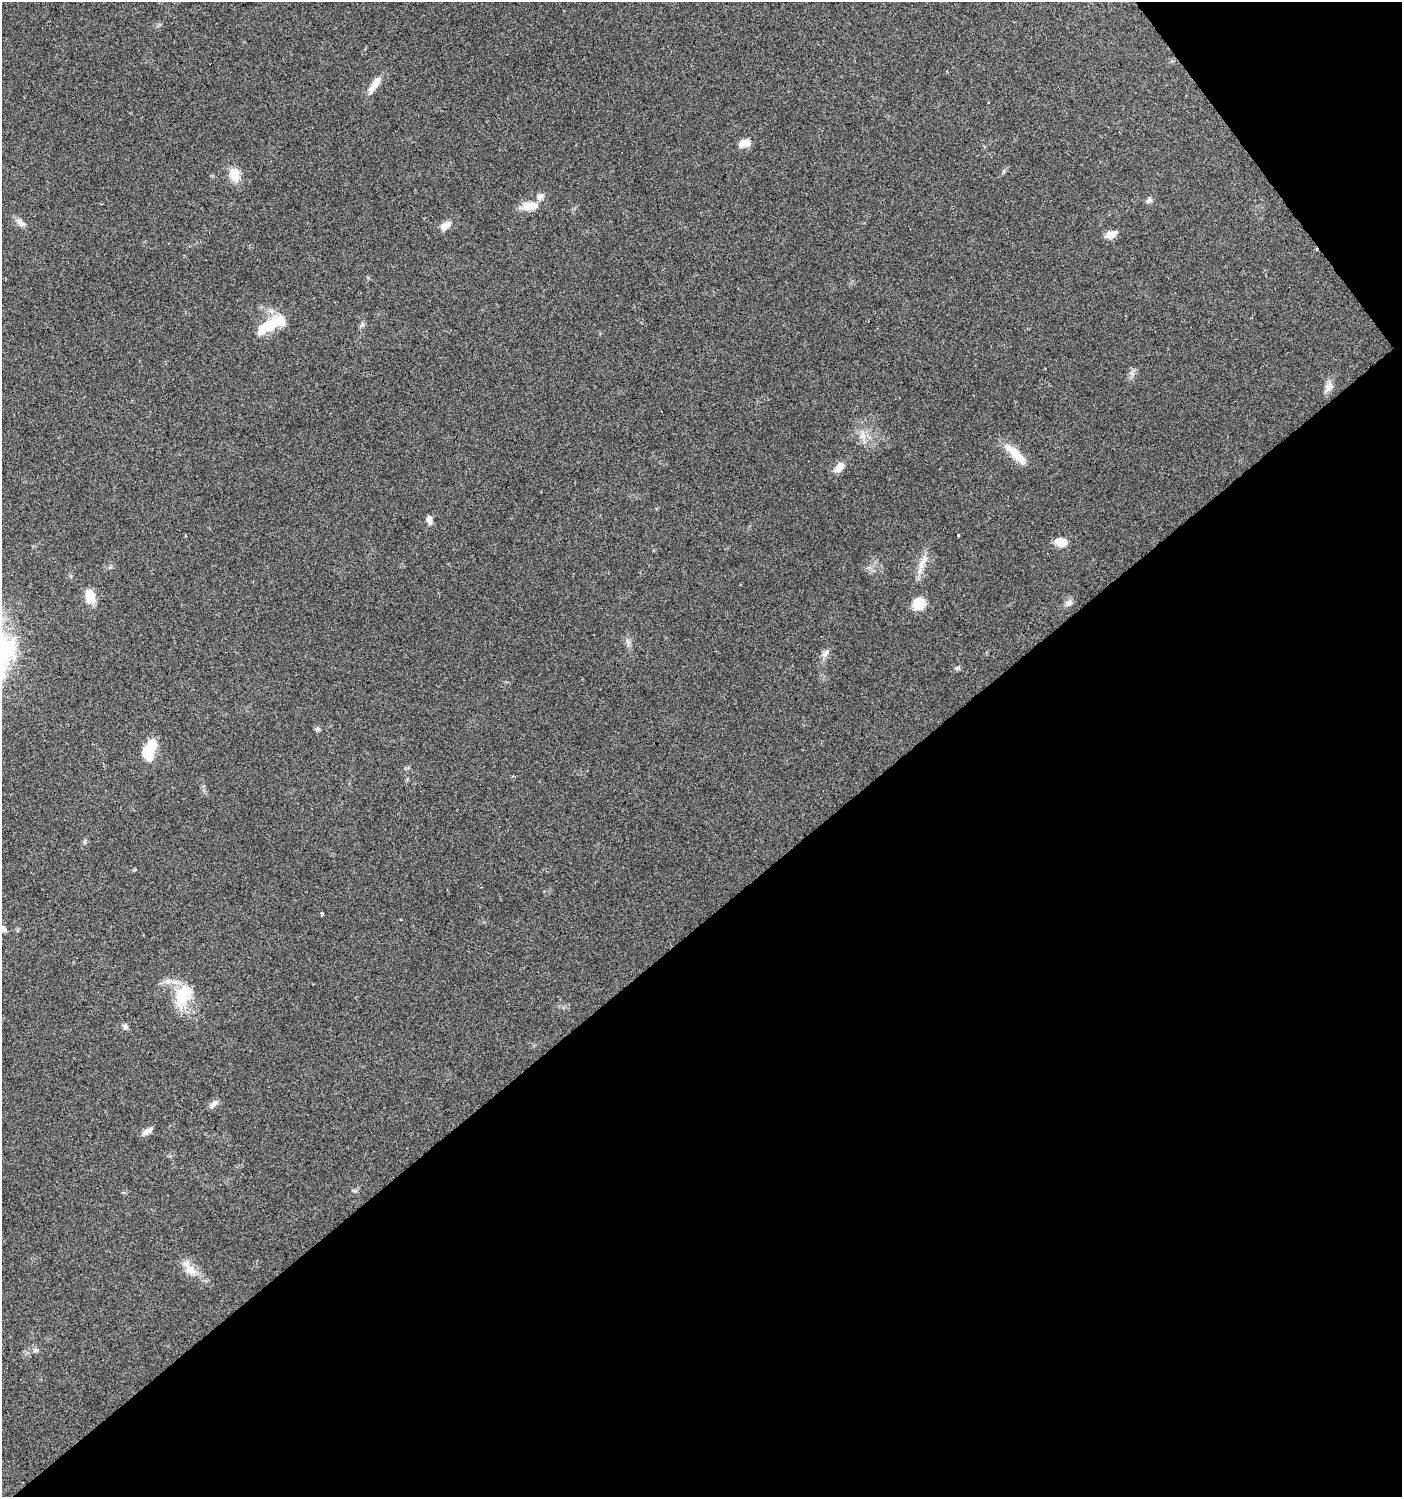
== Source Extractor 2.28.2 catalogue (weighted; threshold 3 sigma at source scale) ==
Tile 12 of 4 x 4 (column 4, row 3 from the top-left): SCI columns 4398-5797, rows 1497-2991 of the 5931 x 5985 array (HDU 1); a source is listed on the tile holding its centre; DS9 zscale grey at full resolution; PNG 1404 x 1499 px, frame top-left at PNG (2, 2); no overlay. Shown black and unused: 41% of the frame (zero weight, under 2 of 3 exposures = <1% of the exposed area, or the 3 px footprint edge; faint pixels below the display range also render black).
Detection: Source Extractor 2.28.2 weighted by HDU 2 'WHT'; one run over the whole footprint, this tile lists its part. Background 0.0612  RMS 0.0057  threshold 0.0255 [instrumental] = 3 sigma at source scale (4.5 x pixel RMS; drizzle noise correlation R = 1.50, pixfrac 1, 0.0396/0.0396 arcsec/px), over >= 5 px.
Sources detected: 40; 3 inside a brighter object's white glare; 1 cosmic-ray / hot-pixel residue — not listed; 2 inside a brighter listed object's ellipse — not listed separately; the other 34 listed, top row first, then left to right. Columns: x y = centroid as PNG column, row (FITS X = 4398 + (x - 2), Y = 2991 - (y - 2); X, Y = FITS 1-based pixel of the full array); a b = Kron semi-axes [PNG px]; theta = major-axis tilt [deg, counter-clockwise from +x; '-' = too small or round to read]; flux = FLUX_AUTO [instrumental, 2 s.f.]
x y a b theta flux
375 84 22 8 57 6.3
745 143 15 9 21 4.9
235 175 19 13 -74 7.6
540 196 9 8 - 2.7
1149 200 10 6 45 1.7
530 206 19 10 7 8.4
21 223 15 7 -39 3.1
445 226 17 8 37 4.2
1111 234 16 8 22 4
270 326 23 15 46 15
1328 387 16 8 70 3.8
863 436 9 5 -45 2.4
1016 454 35 10 -43 11
839 467 16 9 50 4.8
429 520 11 7 -78 2.9
958 535 3 3 - 2.4
1061 542 13 8 -9 7.9
923 562 27 8 61 6.3
90 596 14 10 -86 11
1069 603 10 7 14 2.3
919 604 15 13 45 9.6
825 653 12 7 56 2.9
958 668 7 5 2 1.1
317 729 7 6 - 1.1
148 753 18 15 -81 13
322 913 4 3 - 2.5
401 919 3 2 - 0.6
3 928 10 7 -18 2.1
181 997 32 17 -87 19
125 1026 8 7 - 1.5
213 1104 14 5 49 2.2
147 1131 14 6 30 3
191 1270 17 12 -29 7.2
36 1350 8 5 0 1.4
Isophote crosses this tile's border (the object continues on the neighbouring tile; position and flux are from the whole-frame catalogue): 1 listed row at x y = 3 928